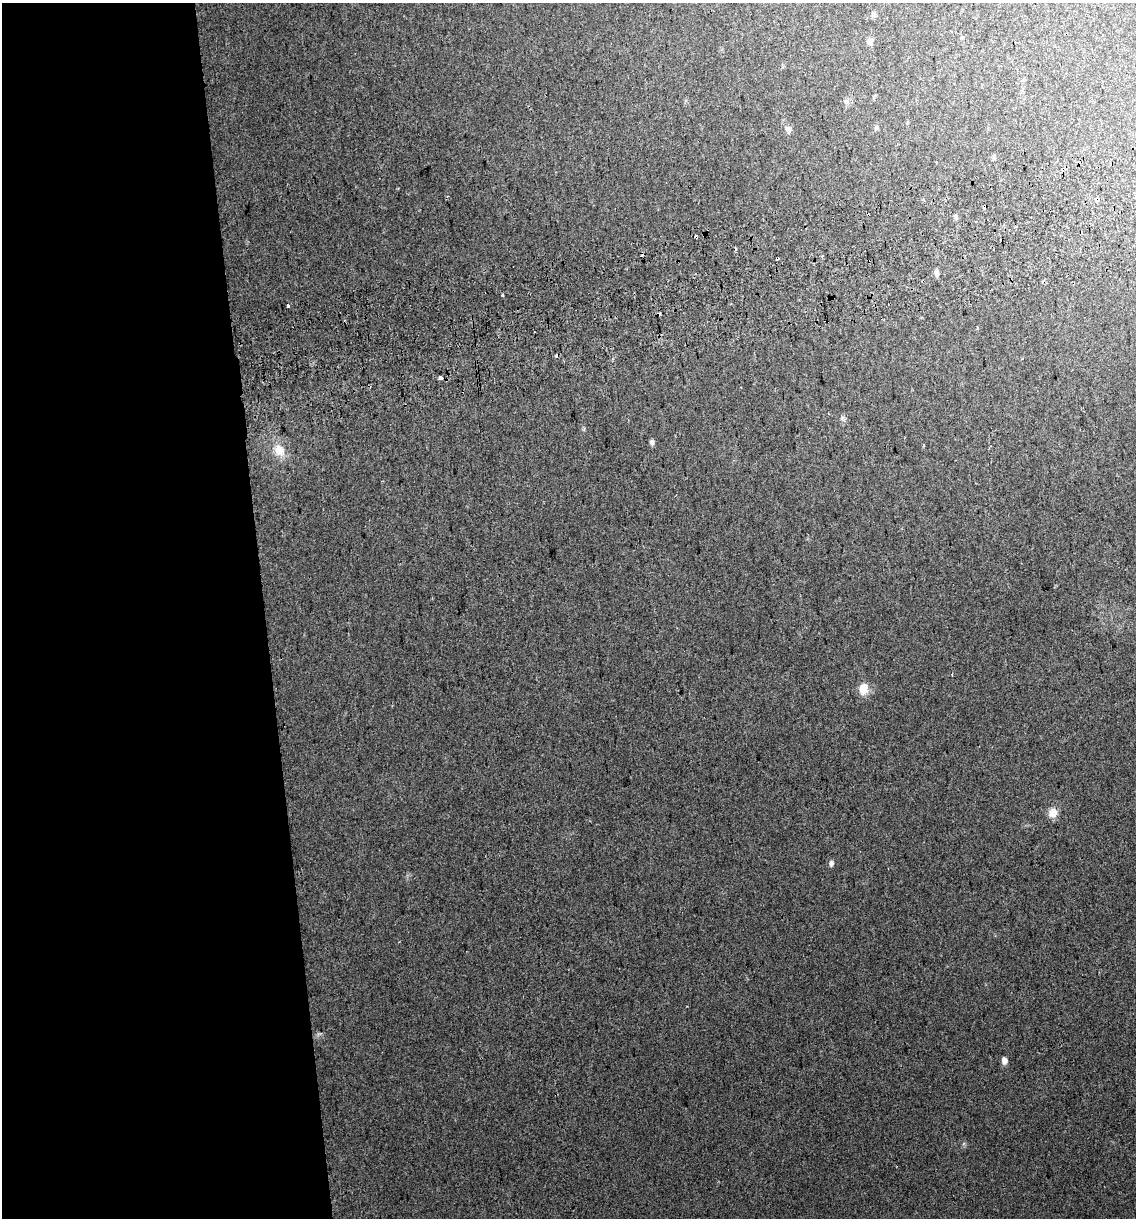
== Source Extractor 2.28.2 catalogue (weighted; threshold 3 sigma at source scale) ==
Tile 9 of 4 x 4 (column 1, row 3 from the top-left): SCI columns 80-1213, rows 1258-2473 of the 4646 x 4948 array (HDU 1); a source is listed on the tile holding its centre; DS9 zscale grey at full resolution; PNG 1138 x 1220 px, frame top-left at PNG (2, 3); no overlay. Shown black and unused: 23% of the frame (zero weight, under 2 of 3 exposures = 2% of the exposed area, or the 3 px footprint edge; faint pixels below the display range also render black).
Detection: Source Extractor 2.28.2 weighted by HDU 2 'WHT'; one run over the whole footprint, this tile lists its part. Background 0.046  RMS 0.012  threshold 0.0541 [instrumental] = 3 sigma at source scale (4.5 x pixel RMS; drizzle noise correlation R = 1.50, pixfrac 1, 0.0396/0.0396 arcsec/px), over >= 5 px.
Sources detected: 26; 6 cosmic-ray / hot-pixel residue — not listed; the other 20 listed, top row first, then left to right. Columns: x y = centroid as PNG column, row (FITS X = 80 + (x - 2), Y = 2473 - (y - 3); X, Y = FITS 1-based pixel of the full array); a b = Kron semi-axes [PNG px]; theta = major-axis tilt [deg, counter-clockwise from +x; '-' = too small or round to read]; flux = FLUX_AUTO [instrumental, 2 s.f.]
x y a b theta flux
874 15 6 5 - 2.4
870 41 9 7 86 5.1
847 102 7 4 -19 2.3
876 128 8 5 60 2.1
788 129 9 8 - 4.4
1097 199 3 3 - 36
985 207 4 4 - 15
956 217 8 6 -60 2.5
822 257 3 3 - 1.6
937 273 8 5 -81 4.9
502 295 3 3 - 5.3
288 306 3 3 - 6
556 356 3 3 - 2.4
440 378 4 3 - 19
652 442 6 5 - 3.6
279 450 18 14 -70 17
863 689 15 11 88 14
1053 813 11 10 - 11
831 863 8 6 77 3.4
1004 1061 7 6 - 6.6
Overlapping masked pixels (flux is a lower limit): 2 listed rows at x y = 1097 199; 985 207